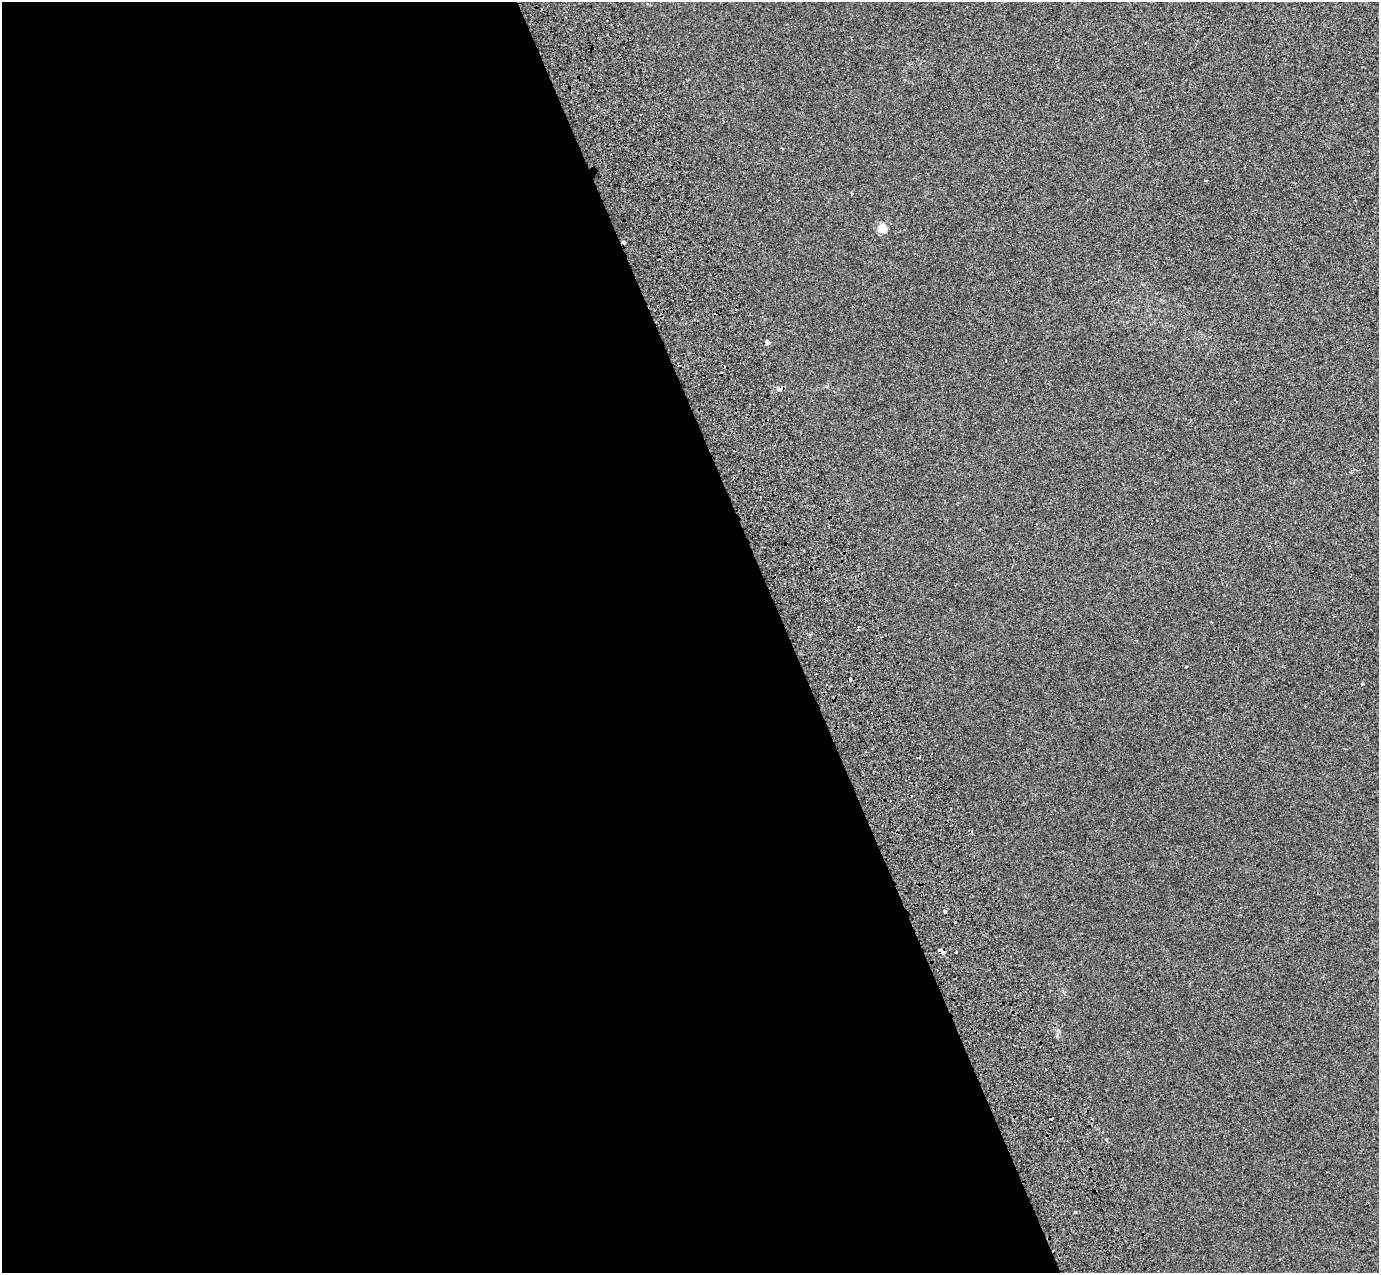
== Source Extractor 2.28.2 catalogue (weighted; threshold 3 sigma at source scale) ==
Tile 9 of 4 x 4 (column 1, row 3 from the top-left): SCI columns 103-1479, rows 1496-2766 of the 5712 x 5475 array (HDU 1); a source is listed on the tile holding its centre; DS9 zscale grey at full resolution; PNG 1381 x 1275 px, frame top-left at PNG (2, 2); no overlay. Shown black and unused: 57% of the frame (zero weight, under 2 of 3 exposures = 6% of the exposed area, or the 3 px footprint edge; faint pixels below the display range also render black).
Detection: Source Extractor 2.28.2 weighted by HDU 2 'WHT'; one run over the whole footprint, this tile lists its part. Background 0.00395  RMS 0.007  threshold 0.0313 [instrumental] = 3 sigma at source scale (4.5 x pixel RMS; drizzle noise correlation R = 1.50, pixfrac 1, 0.0396/0.0396 arcsec/px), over >= 5 px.
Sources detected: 15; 4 cosmic-ray / hot-pixel residue — not listed; the other 11 listed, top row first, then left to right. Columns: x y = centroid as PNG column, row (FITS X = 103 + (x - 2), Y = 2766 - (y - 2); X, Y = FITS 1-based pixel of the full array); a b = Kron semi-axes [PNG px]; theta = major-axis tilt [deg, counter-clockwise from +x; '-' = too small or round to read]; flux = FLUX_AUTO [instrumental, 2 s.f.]
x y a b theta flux
1206 180 4 2 - 0.6
882 228 5 5 - 22
623 242 3 3 - 5.8
767 342 4 4 - 2.6
779 389 7 6 - 1.9
1362 684 4 3 - 0.52
945 911 4 3 - 8.7
942 951 7 3 -23 7.4
956 952 3 3 - 1.4
1106 1140 4 3 - 0.95
1075 1211 3 3 - 3.2
Overlapping masked pixels (flux is a lower limit): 3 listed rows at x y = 623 242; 779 389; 942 951